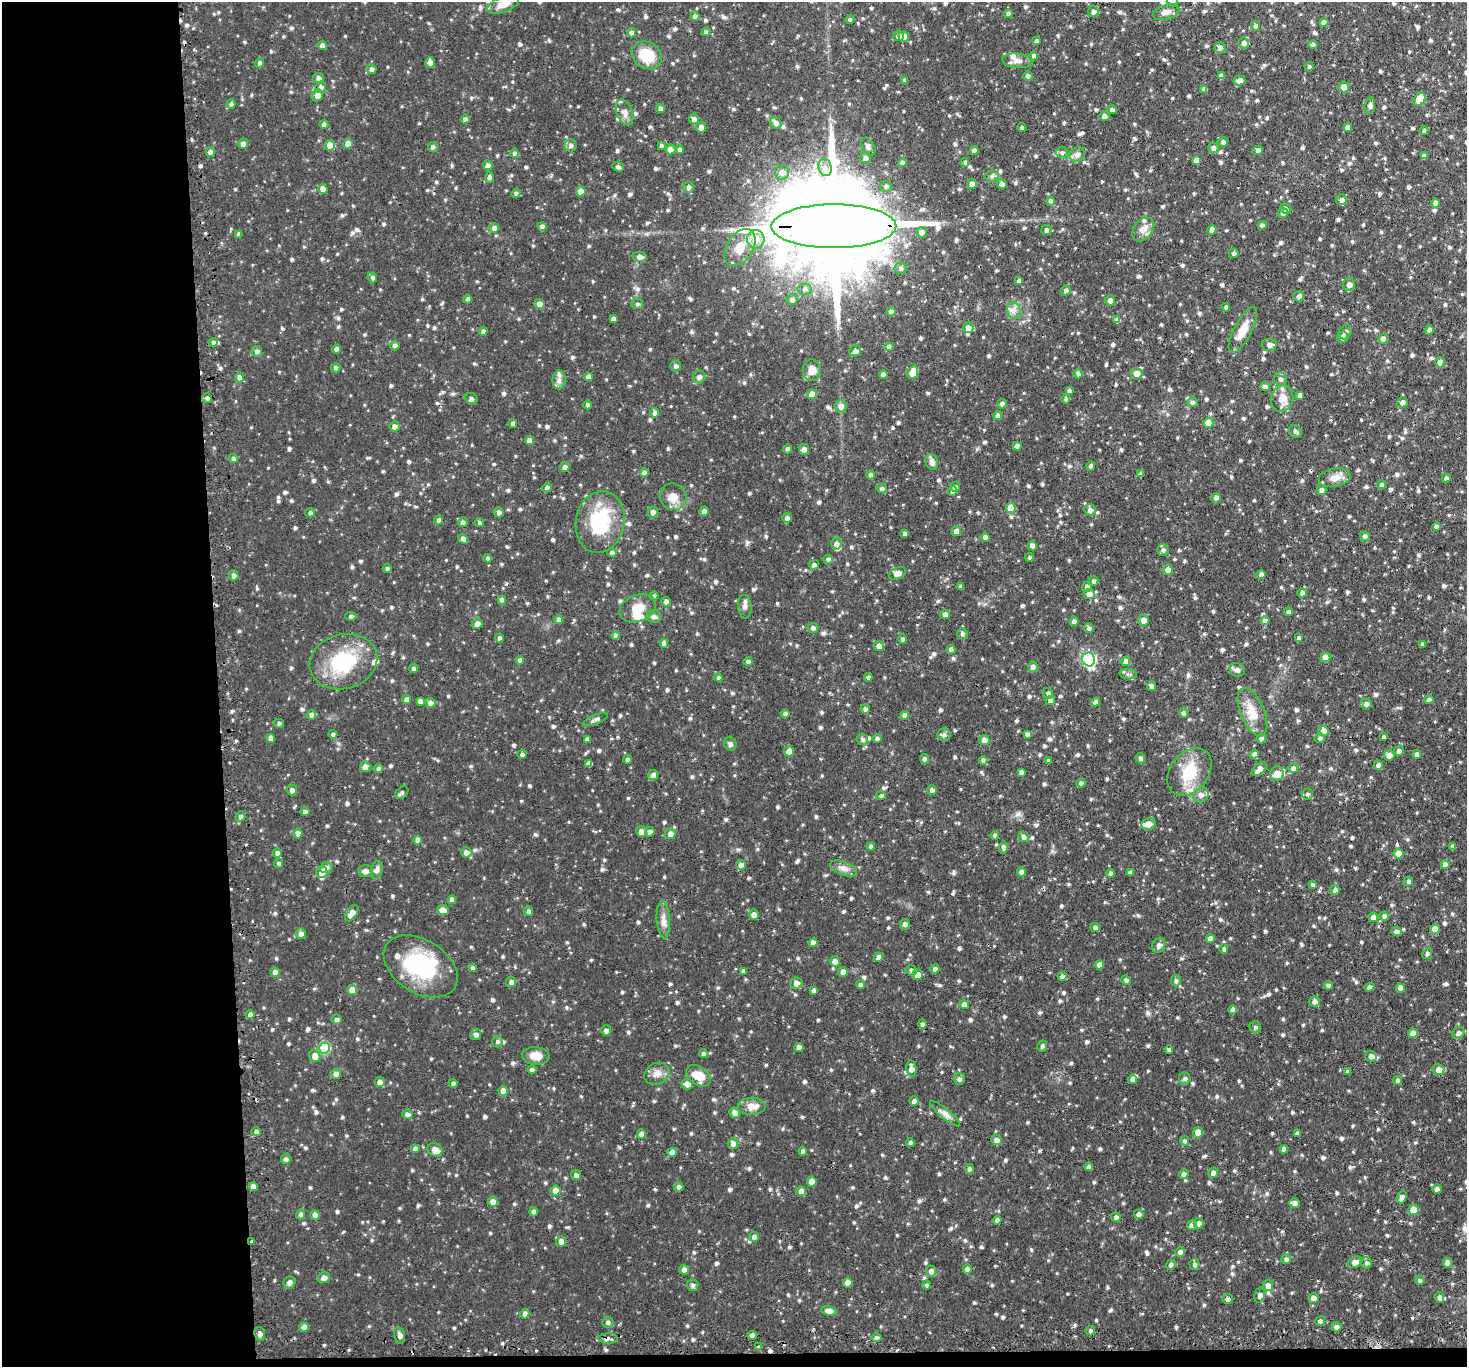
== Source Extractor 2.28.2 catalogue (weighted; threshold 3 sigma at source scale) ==
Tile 7 of 3 x 3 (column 1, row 3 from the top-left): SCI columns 26-1490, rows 142-1506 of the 4446 x 4409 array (HDU 1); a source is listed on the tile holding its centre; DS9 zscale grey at full resolution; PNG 1469 x 1369 px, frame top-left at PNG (2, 2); each listed source drawn as its Kron ellipse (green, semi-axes under 4 px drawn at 4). Shown black and unused: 16% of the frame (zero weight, under 2 of 3 exposures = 4% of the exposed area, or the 3 px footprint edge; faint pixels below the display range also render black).
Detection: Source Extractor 2.28.2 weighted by HDU 2 'WHT'; one run over the whole footprint, this tile lists its part. Background 0.0728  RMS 0.0067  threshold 0.0303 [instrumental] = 3 sigma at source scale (4.5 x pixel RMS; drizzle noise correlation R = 1.50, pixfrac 1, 0.05/0.05 arcsec/px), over >= 5 px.
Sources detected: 1148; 2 inside a brighter object's white glare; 9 cosmic-ray / hot-pixel residue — neither listed nor drawn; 20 inside a brighter listed object's ellipse — not listed separately; of the other 1117, all 500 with FLUX_AUTO >= 1.45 (the completeness limit of this list) listed and drawn (617 fainter detections not listed), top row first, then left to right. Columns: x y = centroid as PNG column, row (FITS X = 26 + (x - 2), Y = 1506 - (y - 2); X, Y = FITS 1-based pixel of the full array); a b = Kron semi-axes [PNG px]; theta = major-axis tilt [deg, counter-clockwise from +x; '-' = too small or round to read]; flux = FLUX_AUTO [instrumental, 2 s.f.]
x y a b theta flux
1172 2 5 5 - 1.6
503 4 16 7 21 6.3
1093 12 5 5 - 2.1
1166 12 13 7 17 3.7
1008 13 4 4 - 2.2
695 16 5 4 - 1.8
850 19 4 4 - 1.8
1324 22 4 4 - 4
1255 26 5 4 - 1.7
706 32 4 4 - 1.7
631 33 5 4 - 2.1
898 36 5 5 - 2.5
904 37 5 5 - 6.6
1037 41 4 4 - 2.3
1244 43 5 5 - 2.5
322 45 4 4 - 2.9
1313 45 4 4 - 2.4
1220 47 5 5 - 2.1
647 55 16 13 -33 17
1034 56 4 4 - 1.6
1017 61 15 7 -7 3.7
430 62 5 4 - 3.5
259 63 5 4 - 1.7
1309 66 4 4 - 1.5
372 69 5 4 - 2.2
1028 76 4 4 - 2.7
1221 76 4 4 - 3.3
318 78 5 5 - 2.7
905 80 4 3 - 1.7
1239 80 6 5 - 3.4
321 87 5 5 - 2.7
1344 87 5 5 - 4.9
1204 89 4 4 - 1.9
317 95 6 5 - 3.9
1419 99 7 5 54 15
231 104 5 4 - 1.5
1370 105 8 5 82 2.3
661 109 4 4 - 2.6
1112 110 4 4 - 1.8
624 112 13 8 -68 4
1104 116 5 5 - 3.6
465 119 4 4 - 2.4
694 119 5 5 - 2.5
776 123 6 5 - 2.7
324 124 4 4 - 2
701 127 5 5 - 3.7
1348 127 4 4 - 3.2
1022 128 4 4 - 1.5
1424 131 4 4 - 1.7
1223 142 5 5 - 2.1
243 144 5 5 - 2.7
348 144 5 4 - 5.8
330 145 5 5 - 5.7
571 145 6 6 - 2.5
661 146 4 4 - 1.5
433 147 5 5 - 1.8
868 147 9 6 -58 2.4
1213 148 5 5 - 2.4
670 149 5 5 - 4.3
680 150 4 4 - 1.9
1258 150 5 4 - 1.7
974 151 4 4 - 2.4
210 152 4 4 - 2.8
1062 152 6 5 - 1.6
514 153 4 4 - 1.6
1077 155 8 7 - 2.7
1424 156 4 4 - 2.7
865 158 5 5 - 2.4
1196 160 4 4 - 3.5
902 163 4 4 - 2.6
965 163 4 4 - 1.5
488 165 5 4 - 2.4
618 167 6 4 -20 1.9
825 167 9 6 -73 3.6
782 172 7 7 - 4
992 176 6 5 - 1.6
489 177 5 4 - 1.8
972 184 5 5 - 3.2
1002 184 5 4 - 3.6
886 186 6 5 - 1.8
688 187 6 5 - 1.8
323 189 5 4 - 4.5
581 191 5 5 - 6
516 193 4 4 - 1.5
1342 200 5 5 - 2.3
1050 201 4 4 - 2.4
1435 203 4 4 - 3.6
1286 209 6 5 - 1.5
1283 213 5 5 - 2.6
1262 225 4 4 - 2.1
542 226 4 4 - 2.5
834 226 62 22 0 20000
494 228 5 4 - 2.7
1143 229 13 9 55 4.5
1046 230 5 5 - 2.3
1212 230 5 4 - 3.3
922 232 5 5 - 3.8
239 234 4 4 - 1.8
756 239 9 8 - 7.9
740 247 20 13 57 12
1233 253 5 5 - 1.7
640 257 7 5 -8 3.5
901 268 6 6 - 1.7
372 278 5 4 - 1.8
1019 281 4 3 - 2.2
1349 285 6 6 - 3.6
804 289 7 5 2 1.8
1066 290 5 4 - 2.3
1299 296 5 5 - 2.2
468 299 4 4 - 1.8
792 300 5 5 - 2.5
1110 300 5 5 - 3.1
539 304 5 5 - 3.3
637 304 6 5 - 1.5
1226 307 4 4 - 1.6
1014 310 9 6 -71 2.9
891 312 4 4 - 2.6
613 319 4 4 - 2.5
1117 320 4 4 - 2.9
968 328 5 5 - 3.2
1243 330 25 9 63 9.6
1429 330 4 4 - 2.2
483 331 4 4 - 1.8
1345 332 7 6 - 1.5
1342 337 6 5 - 2.6
1383 339 5 4 - 4.2
213 343 5 4 - 1.6
394 345 5 5 - 1.8
1269 345 7 6 - 2.8
889 347 4 4 - 2.3
337 349 4 4 - 2.8
257 351 5 5 - 2.1
855 351 6 5 - 2.5
1440 362 5 4 - 3.5
676 366 5 5 - 2
336 368 5 4 - 2
812 370 11 9 -86 5.7
913 372 7 5 69 8.7
1137 373 6 5 - 6.2
1078 374 4 4 - 1.5
883 375 4 4 - 3
239 377 5 4 - 2.3
589 377 4 4 - 3.6
699 377 6 6 - 2
1280 379 7 6 - 1.8
559 380 9 6 -90 2.8
1265 387 5 4 - 2.4
1069 391 4 3 - 1.8
812 394 5 4 - 5.4
1300 395 4 4 - 2.7
207 398 5 5 - 1.8
471 399 6 5 - 1.5
1066 399 4 4 - 1.7
1282 399 13 11 73 8.4
1193 402 5 5 - 1.7
1402 402 5 5 - 2.3
1002 404 5 4 - 2.1
588 405 4 4 - 2
841 406 6 6 - 3.6
655 413 5 4 - 2.4
998 416 4 4 - 3.5
513 423 4 4 - 2
1208 423 5 5 - 7.9
395 427 5 5 - 2.8
1295 431 7 5 -44 1.5
529 441 4 4 - 4.1
1017 446 4 4 - 3.6
787 449 4 4 - 2.2
804 449 5 5 - 3.2
233 458 4 4 - 1.6
932 462 8 6 -68 3.2
1091 466 4 4 - 1.7
565 467 5 4 - 3.1
644 473 4 4 - 2.5
1141 474 4 3 - 1.9
870 475 4 4 - 2.2
1335 478 16 9 11 5.5
1446 478 4 4 - 1.8
1382 485 4 4 - 2.2
955 487 5 4 - 1.8
547 488 5 4 - 2.3
882 488 5 5 - 1.6
1322 490 5 5 - 2.9
952 491 5 4 - 2.2
673 497 13 13 - 6.9
1216 498 4 4 - 3.2
1011 508 5 5 - 12
1090 510 5 5 - 2.8
704 511 5 4 - 3.4
499 512 5 4 - 2.3
653 512 5 5 - 2.7
310 513 5 4 - 1.9
787 518 5 5 - 2.3
438 520 4 4 - 2.1
463 522 5 5 - 1.9
479 522 4 4 - 1.5
600 522 31 24 78 39
1437 527 4 4 - 2.8
956 531 4 4 - 5.1
904 534 4 3 - 1.5
1365 536 5 4 - 2.1
985 537 4 4 - 2.9
463 539 5 4 - 2.6
836 543 6 5 - 2.2
1032 546 4 4 - 3
1163 550 6 5 - 1.7
612 552 5 4 - 1.6
1030 557 4 4 - 1.4
488 558 4 4 - 1.7
828 559 5 4 - 1.6
814 565 5 4 - 2.2
387 569 4 4 - 1.5
1168 570 5 5 - 3.9
897 573 9 5 25 3.9
233 575 5 5 - 2.3
1261 575 4 4 - 2.3
1094 581 5 4 - 1.6
960 586 4 4 - 1.5
1087 587 5 5 - 1.9
1302 593 4 4 - 2.7
1089 594 5 5 - 4.2
654 596 4 4 - 1.5
502 600 4 4 - 3.8
666 602 5 4 - 2.8
745 607 12 6 -83 2.5
638 608 19 13 23 9.6
1288 612 4 4 - 2.1
945 615 5 4 - 3.6
351 616 5 4 - 1.5
654 617 7 6 - 1.7
559 620 4 4 - 2.6
1143 620 5 5 - 4.3
1265 621 4 4 - 2.6
1074 622 4 4 - 3.5
477 624 5 5 - 3.1
813 628 5 5 - 2.2
1089 628 5 4 - 1.8
962 634 5 5 - 1.5
615 635 4 4 - 1.9
499 638 4 4 - 1.6
1299 638 4 4 - 1.8
903 639 4 4 - 1.5
664 643 4 4 - 2.2
1422 644 3 3 - 1.5
879 646 5 5 - 4.2
951 650 4 4 - 3.2
1325 657 5 4 - 6.3
1089 659 7 6 - 100
520 660 4 4 - 2.4
748 661 5 4 - 1.8
1126 661 5 4 - 3.3
343 662 34 27 15 40
1033 667 5 5 - 2.5
414 668 4 4 - 1.6
1237 670 8 6 -22 3.1
1128 674 9 5 -7 1.7
868 677 4 4 - 1.7
718 678 4 4 - 1.5
1152 686 5 4 - 2.5
1048 693 5 5 - 1.6
406 699 4 4 - 3
1050 700 4 4 - 2.3
1429 700 5 4 - 1.7
420 701 4 4 - 2.2
1096 702 4 4 - 2.9
430 703 5 5 - 3.2
1366 704 6 5 - 2.4
865 709 4 4 - 1.7
1252 712 26 12 -67 11
785 713 4 4 - 1.8
1184 713 4 4 - 1.8
311 715 4 4 - 2.5
905 715 4 4 - 3.4
595 719 14 4 23 1.9
279 723 5 4 - 1.5
1323 731 5 5 - 4.2
333 734 4 4 - 2.3
1027 734 4 3 - 2.1
944 735 6 6 - 2
1384 737 4 3 - 2.1
271 738 4 4 - 3.3
877 738 5 4 - 1.5
1320 738 5 5 - 1.5
587 739 4 3 - 2.1
862 739 6 5 - 1.7
1261 739 4 4 - 2.5
984 740 5 5 - 4.2
730 744 7 6 - 1.7
789 751 5 5 - 3.8
1399 751 5 5 - 2.2
522 754 5 4 - 1.5
1254 754 4 4 - 2.2
1389 755 5 5 - 4.1
1417 755 4 4 - 3
1140 758 5 4 - 1.7
627 759 4 4 - 1.5
925 759 5 4 - 2
983 760 4 4 - 2.3
1048 761 4 3 - 1.6
589 764 4 4 - 3
1378 765 5 4 - 2.8
365 767 5 5 - 4.4
378 768 4 4 - 2
1293 768 5 5 - 2.7
1259 769 9 5 45 4
1021 772 4 4 - 2
1189 772 26 19 52 20
1277 773 7 7 - 6
653 775 5 5 - 2.5
1081 783 4 4 - 1.8
292 790 5 5 - 2.6
932 790 5 4 - 2.7
402 793 7 5 46 1.7
1307 794 6 5 - 1.5
1201 795 8 7 - 2.6
881 796 5 4 - 1.5
305 811 4 4 - 1.8
240 816 5 4 - 1.8
1148 824 7 6 - 4.5
641 832 5 5 - 4
650 832 5 4 - 3
298 834 5 4 - 3.7
670 834 5 5 - 3.8
995 835 4 4 - 1.6
1023 837 5 5 - 2.7
418 840 4 4 - 3.3
871 846 4 4 - 1.6
1003 847 6 4 90 1.6
1453 847 4 4 - 2.7
466 852 5 5 - 3.2
277 853 5 4 - 2
1399 853 5 5 - 5.6
279 863 4 4 - 1.6
741 865 5 4 - 3.6
1445 865 4 4 - 3
326 868 6 5 - 3.4
844 868 14 6 -21 3.6
377 870 9 6 80 2.6
365 871 7 6 - 2.7
322 872 6 5 - 6.4
1021 872 4 4 - 3
1130 872 4 4 - 2.4
1111 874 4 4 - 2.3
1408 881 5 4 - 1.8
1313 885 4 3 - 1.6
1335 890 5 4 - 2
452 900 4 4 - 2.9
443 910 6 5 - 5.7
528 911 5 4 - 2.1
352 913 9 5 56 4.7
754 914 5 5 - 3.7
1384 916 5 4 - 2
1373 917 5 4 - 4.1
663 920 18 6 -86 4.2
905 924 5 4 - 2.4
1095 928 4 4 - 1.9
1435 929 5 4 - 6.4
1396 931 5 4 - 2.1
301 934 5 5 - 2.3
1210 939 4 4 - 3.5
813 943 4 4 - 4.4
1159 945 8 6 63 2.4
1224 949 4 4 - 1.5
1427 954 5 4 - 1.9
879 957 4 4 - 3.4
835 961 5 5 - 3.6
1100 965 4 4 - 4.5
421 966 40 26 -33 53
473 968 4 3 - 2
935 969 4 4 - 2.2
911 970 5 5 - 1.9
744 971 4 4 - 2.1
275 972 5 4 - 3.5
843 972 5 5 - 3
917 975 5 5 - 5.1
1062 976 4 4 - 2.2
1126 980 5 4 - 1.6
1176 981 5 4 - 1.7
511 982 5 5 - 2.1
796 983 6 5 - 3.4
860 985 4 4 - 1.6
1328 985 4 4 - 2.4
1369 987 5 4 - 1.9
1400 988 4 4 - 4.6
352 990 5 5 - 7.5
814 991 4 3 - 2
1315 1002 5 5 - 2.5
964 1005 4 4 - 3.8
1233 1010 4 4 - 3.4
250 1015 5 4 - 2.6
337 1019 5 5 - 1.7
922 1024 4 4 - 1.7
1255 1027 6 5 - 1.5
606 1030 5 5 - 2.4
1413 1033 5 4 - 5.5
1458 1033 6 5 - 2.2
476 1034 5 5 - 2.4
497 1042 5 5 - 1.5
1042 1046 6 5 - 1.5
325 1048 5 5 - 38
799 1048 4 4 - 3.9
1169 1050 4 3 - 1.8
703 1054 4 4 - 1.5
315 1056 6 5 - 4.8
536 1056 14 8 -5 6.8
1371 1056 6 5 - 2.7
532 1069 4 4 - 1.7
911 1069 8 5 -83 3.9
1438 1070 6 5 - 4.5
1347 1071 4 4 - 1.5
336 1074 5 5 - 3.1
657 1074 13 10 28 4.9
698 1076 13 9 -35 10
1185 1078 6 5 - 1.9
959 1079 6 5 - 1.9
1132 1079 5 4 - 2.7
1397 1080 4 4 - 1.9
380 1082 5 5 - 3.3
453 1083 4 4 - 1.6
687 1084 6 5 - 3.8
503 1091 5 4 - 5.6
914 1101 4 4 - 2.5
752 1106 14 8 2 5.8
735 1113 5 5 - 3.6
407 1114 5 5 - 2.1
945 1114 19 5 -39 3.3
256 1132 4 4 - 1.9
1198 1132 5 5 - 5.9
1297 1133 4 4 - 1.5
641 1134 4 4 - 3.2
996 1140 5 5 - 3.1
1184 1141 5 4 - 1.5
910 1143 4 4 - 1.9
733 1144 5 5 - 2.5
415 1149 4 4 - 2.7
1284 1149 4 4 - 3.4
435 1150 8 6 -37 5.1
803 1151 4 4 - 1.9
672 1152 5 4 - 3.9
286 1159 5 4 - 1.9
1089 1167 4 4 - 2
970 1169 5 4 - 1.8
1213 1173 5 4 - 2.9
1184 1174 5 5 - 2.1
576 1175 5 5 - 2
812 1181 5 5 - 5.2
253 1187 4 4 - 3.8
679 1187 5 4 - 1.9
1437 1189 4 4 - 2.6
555 1191 5 5 - 5.7
801 1191 5 5 - 4.1
1402 1197 6 4 67 2.2
493 1202 5 5 - 4.4
1294 1203 5 5 - 2.6
1413 1210 5 5 - 6.8
533 1212 4 4 - 2.1
301 1214 5 4 - 1.7
1139 1214 5 4 - 2.3
315 1215 5 4 - 3.1
1116 1217 5 4 - 2.1
997 1220 4 4 - 2.7
1199 1223 5 5 - 2.9
1192 1225 5 5 - 4.1
754 1237 5 5 - 2
252 1241 3 3 - 2.3
561 1241 5 5 - 4
1180 1252 5 4 - 2.9
1286 1259 5 5 - 1.7
1355 1262 7 5 20 3.6
1366 1263 5 5 - 1.6
1447 1263 5 4 - 4.6
1194 1264 5 5 - 1.9
1171 1265 5 4 - 1.6
967 1269 5 4 - 2.6
684 1270 5 5 - 2.7
931 1271 5 5 - 3.5
324 1278 6 5 - 3.5
1420 1280 5 4 - 1.5
289 1282 6 5 - 3.6
848 1283 5 4 - 5.7
693 1285 6 5 - 1.7
927 1285 4 4 - 1.5
1268 1286 5 5 - 3.4
1260 1295 8 5 77 1.8
1439 1297 5 4 - 2
1313 1298 5 5 - 3.5
1227 1299 5 5 - 1.9
829 1311 7 4 -9 4.2
525 1314 5 4 - 2.4
1320 1321 5 4 - 1.8
608 1322 5 5 - 1.8
304 1327 5 4 - 4
1336 1327 5 4 - 2.4
1090 1331 5 4 - 1.7
259 1334 7 5 -77 2.4
400 1335 8 5 -78 2
752 1335 5 4 - 2.9
876 1337 5 5 - 1.5
608 1338 10 5 -1 3.2
758 1346 3 3 - 2.6
Overlapping masked pixels (flux is a lower limit): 3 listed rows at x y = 834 226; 252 1241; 608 1338
Isophote crosses this tile's border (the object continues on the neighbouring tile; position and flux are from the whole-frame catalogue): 2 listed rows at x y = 1172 2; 503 4
Unlisted compact peaks at least as high as the median listed source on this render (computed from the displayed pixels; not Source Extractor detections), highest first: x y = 1376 694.